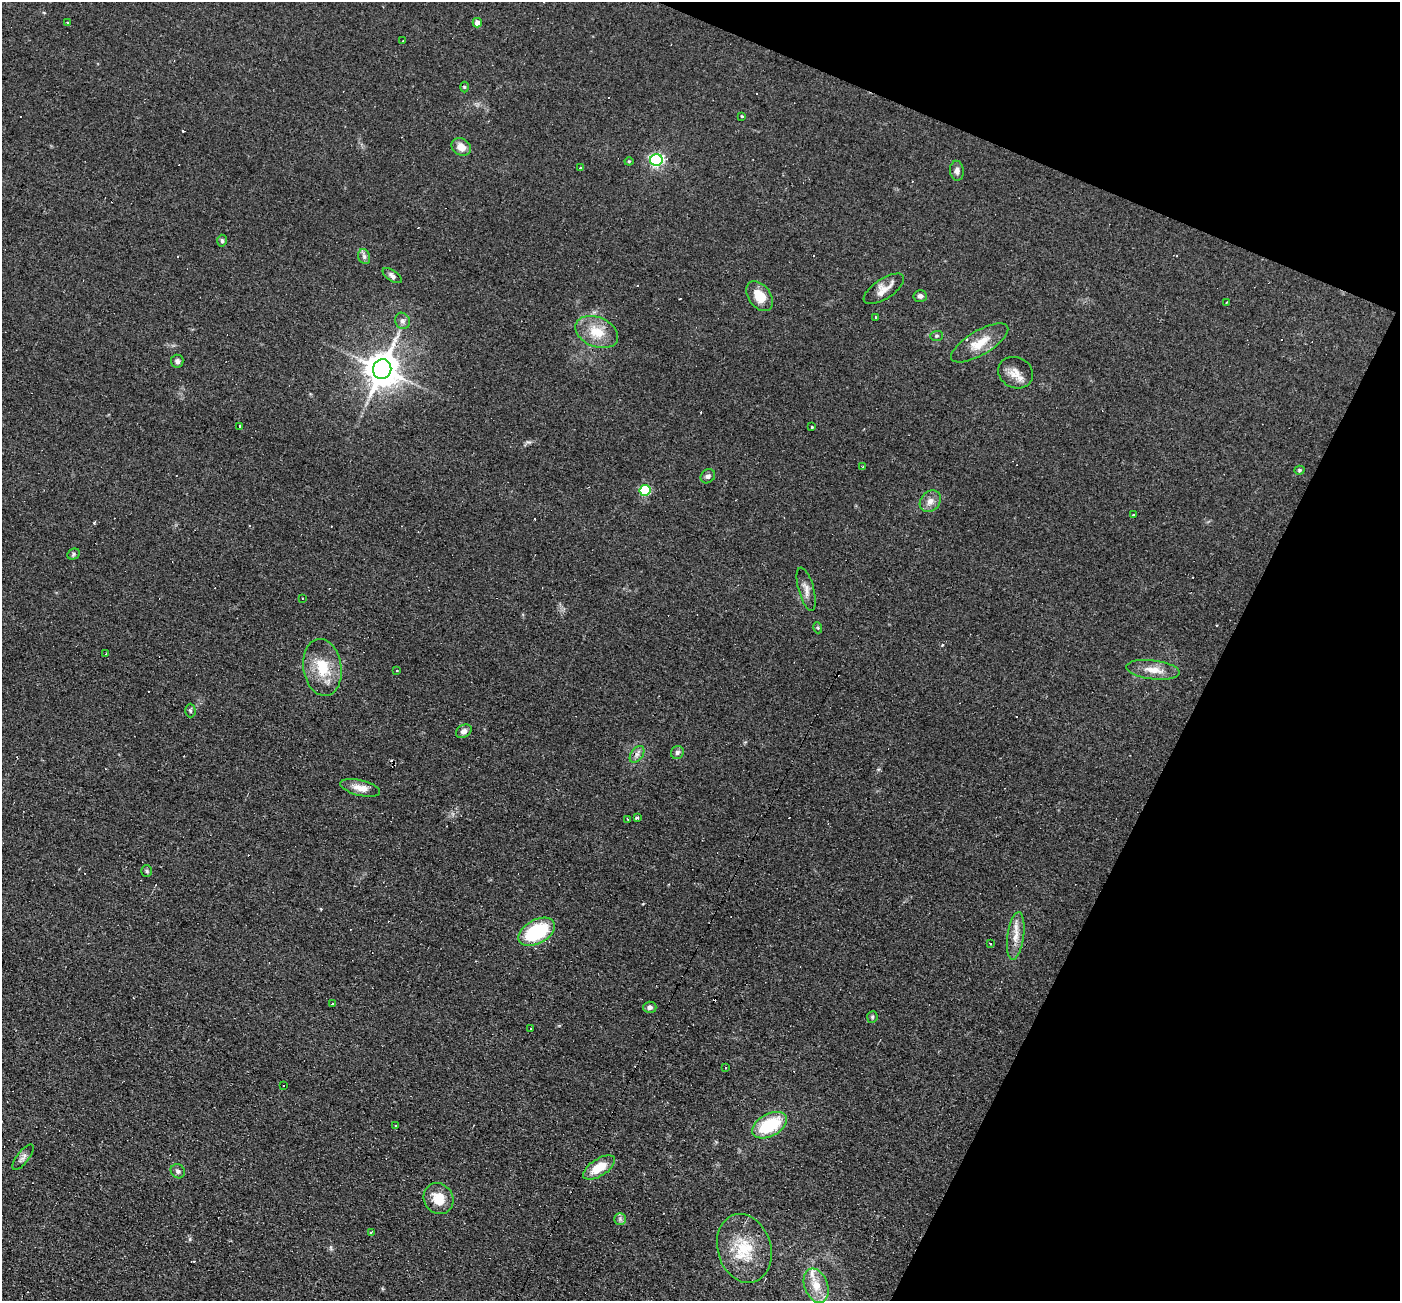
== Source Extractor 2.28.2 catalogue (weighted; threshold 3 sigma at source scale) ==
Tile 8 of 4 x 4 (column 4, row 2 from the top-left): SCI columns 4193-5590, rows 2869-4167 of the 5590 x 5602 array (HDU 1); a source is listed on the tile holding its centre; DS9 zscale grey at full resolution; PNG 1402 x 1303 px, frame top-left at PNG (2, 2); each listed source drawn as its Kron ellipse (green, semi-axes under 4 px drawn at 4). Shown black and unused: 20% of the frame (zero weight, under 2 of 3 exposures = <1% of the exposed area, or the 3 px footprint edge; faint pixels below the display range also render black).
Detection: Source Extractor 2.28.2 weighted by HDU 2 'WHT'; one run over the whole footprint, this tile lists its part. Background 0.0814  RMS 0.0088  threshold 0.0394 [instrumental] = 3 sigma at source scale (4.5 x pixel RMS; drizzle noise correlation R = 1.50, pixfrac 1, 0.05/0.05 arcsec/px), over >= 5 px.
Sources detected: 95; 26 cosmic-ray / hot-pixel residue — neither listed nor drawn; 1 inside a brighter listed object's ellipse — not listed separately; the other 68 listed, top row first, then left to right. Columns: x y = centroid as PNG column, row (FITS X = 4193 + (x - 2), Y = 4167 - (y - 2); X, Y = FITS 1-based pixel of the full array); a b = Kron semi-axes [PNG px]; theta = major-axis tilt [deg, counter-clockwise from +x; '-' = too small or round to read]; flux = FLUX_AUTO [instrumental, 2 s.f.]
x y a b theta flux
67 23 2 2 - 0.85
477 23 5 4 - 5.3
403 41 2 2 - 0.64
464 87 5 3 - 0.97
742 116 3 3 - 2.3
461 147 10 8 -33 8.7
656 160 6 6 - 160
629 161 4 4 - 0.88
581 168 4 3 - 3.5
957 171 10 7 -85 3.5
222 241 6 4 -87 1.6
364 257 8 6 -71 2.5
392 276 11 5 -35 2.8
884 289 23 10 33 9.2
759 296 17 11 -54 16
920 296 7 6 - 2.7
1226 302 2 2 - 0.99
876 317 3 3 - 4.1
402 321 8 7 - 3.2
597 332 22 14 -23 20
937 336 6 5 - 1.5
980 343 32 12 31 18
177 361 6 6 - 2.8
382 369 10 9 - 1900
1016 373 18 15 -26 10
240 426 3 2 - 5.4
812 427 3 3 - 2.1
863 467 3 2 - 1.2
1299 470 5 4 - 1.4
708 476 8 6 41 2.5
645 490 5 5 - 57
930 501 12 9 48 6.1
1134 515 3 3 - 2.7
73 554 6 5 - 1.5
806 589 22 7 -75 6
302 598 3 2 - 0.72
818 628 5 3 - 0.88
106 654 3 2 - 1.2
322 667 28 19 -81 27
1153 670 27 9 -7 12
397 671 3 2 - 0.85
190 711 7 5 -88 1.7
464 731 8 6 31 3.6
677 752 7 6 - 2.3
637 754 9 6 54 3.5
360 788 20 7 -14 9
637 817 3 3 - 2.3
627 819 4 2 - 0.68
147 871 6 5 - 1.4
537 932 20 12 29 63
1016 936 24 8 82 10
991 944 3 2 - 2.2
332 1004 3 3 - 1.6
650 1007 6 5 - 3
872 1017 5 5 - 1.3
531 1029 3 3 - 8.7
726 1068 3 2 - 1.1
284 1085 3 3 - 1.3
769 1125 19 11 28 45
395 1126 3 3 - 2.8
23 1157 15 6 52 3.6
599 1168 18 8 33 19
178 1171 7 6 - 2.4
439 1199 16 14 -56 16
620 1219 6 5 - 2.1
371 1232 3 2 - 1.1
744 1248 35 26 -73 40
816 1286 18 11 -69 16